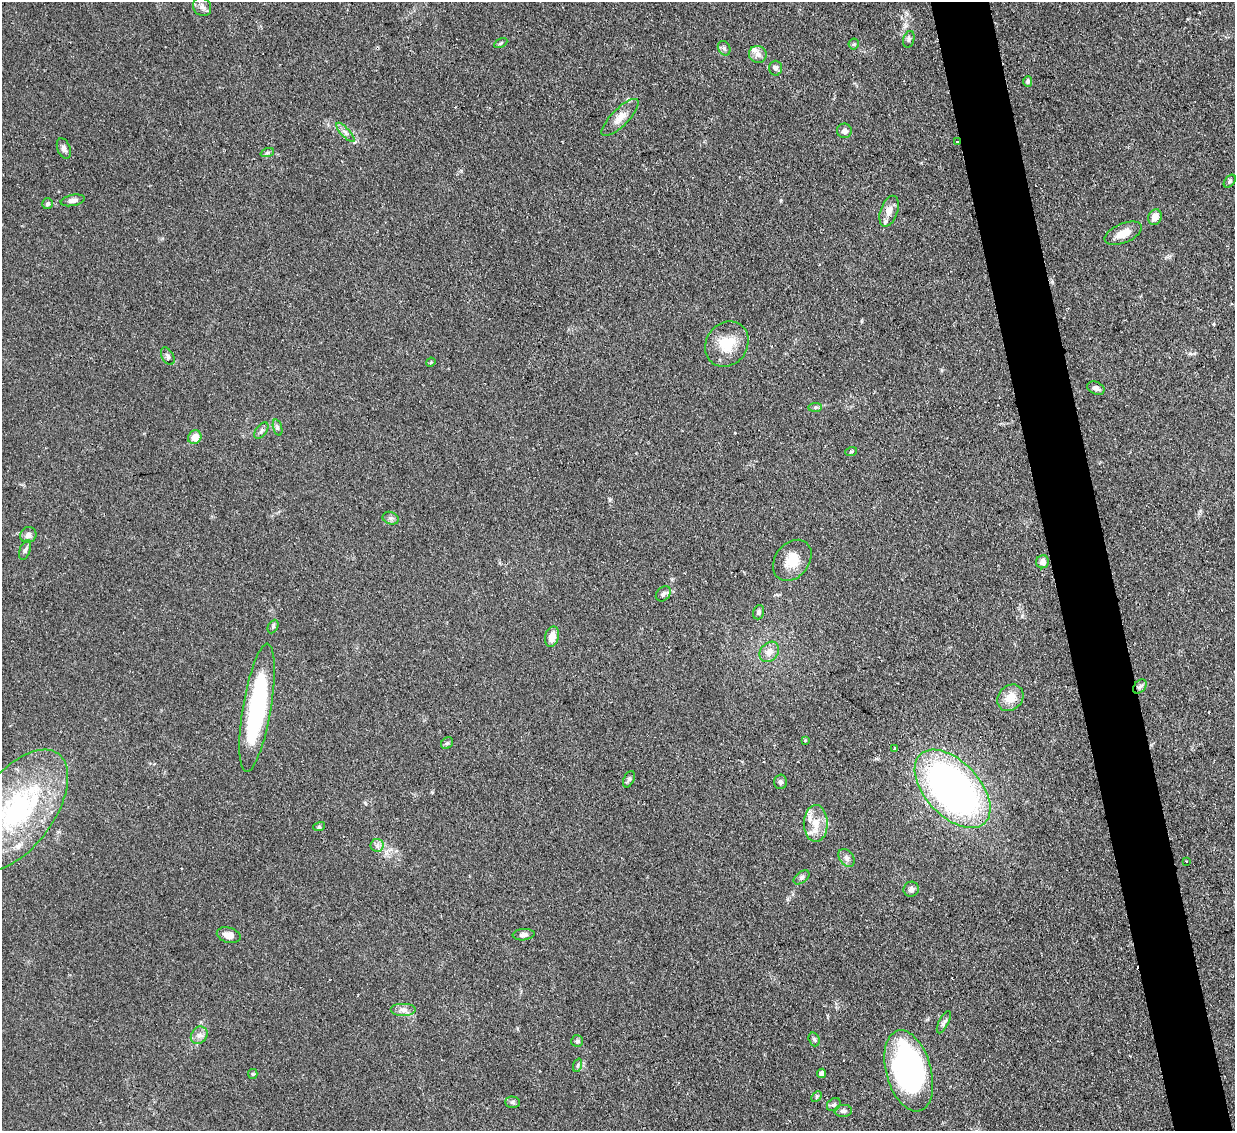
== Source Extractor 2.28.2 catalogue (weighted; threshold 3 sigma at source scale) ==
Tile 6 of 4 x 4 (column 2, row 2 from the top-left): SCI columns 1233-2465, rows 2514-3642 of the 4931 x 4910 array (HDU 1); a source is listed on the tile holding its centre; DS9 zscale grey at full resolution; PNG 1237 x 1133 px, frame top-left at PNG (2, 2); each listed source drawn as its Kron ellipse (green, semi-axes under 4 px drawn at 4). Shown black and unused: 5% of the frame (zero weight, under 2 of 3 exposures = <1% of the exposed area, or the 3 px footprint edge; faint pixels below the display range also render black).
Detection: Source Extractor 2.28.2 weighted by HDU 2 'WHT'; one run over the whole footprint, this tile lists its part. Background 0.0828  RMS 0.0061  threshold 0.0275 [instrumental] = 3 sigma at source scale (4.5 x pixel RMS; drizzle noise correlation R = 1.50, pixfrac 1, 0.05/0.05 arcsec/px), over >= 5 px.
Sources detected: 77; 1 cosmic-ray / hot-pixel residue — neither listed nor drawn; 5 inside a brighter listed object's ellipse — not listed separately; the other 71 listed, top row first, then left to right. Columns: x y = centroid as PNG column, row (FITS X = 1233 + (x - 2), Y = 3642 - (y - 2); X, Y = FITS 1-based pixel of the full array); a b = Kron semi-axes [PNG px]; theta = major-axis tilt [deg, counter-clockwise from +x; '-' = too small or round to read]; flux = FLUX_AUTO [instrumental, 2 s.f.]
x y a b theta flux
202 7 10 8 -49 2.9
909 39 8 5 72 1.4
501 43 7 4 28 0.79
854 44 5 5 - 0.86
724 48 7 6 - 1.6
758 54 9 8 - 3.1
775 68 7 6 - 1.9
1028 81 5 4 - 1.2
620 117 25 8 45 6.4
844 131 7 7 - 2.8
345 132 12 4 -47 2.2
957 142 3 3 - 0.51
64 148 11 6 -68 2.3
267 153 7 4 18 1.1
1230 181 7 4 51 1.1
73 200 12 5 12 3
48 204 5 5 - 1.2
889 211 16 8 71 4.5
1155 217 8 6 67 5.1
1123 233 20 9 23 7.9
727 344 24 20 54 17
168 356 9 6 -62 1.8
431 362 5 3 - 0.6
1096 388 9 6 -23 2.1
815 407 7 4 2 1.1
278 428 8 3 -71 1.1
261 431 9 5 52 1.6
195 437 7 6 - 6.9
851 452 6 3 19 0.67
391 518 8 6 -20 1.6
28 535 8 7 - 3.2
25 550 10 5 71 1.7
792 560 22 17 51 12
1043 562 6 6 - 3.1
663 594 8 6 45 1.7
759 612 7 5 72 1.4
273 627 7 5 63 1.1
552 637 10 7 75 5.2
769 652 11 8 51 4.8
1140 687 8 5 48 1.6
1010 698 14 12 46 9.3
257 708 65 14 80 89
805 740 4 4 - 0.59
447 743 6 5 - 1
895 748 3 3 - 1.5
629 779 9 5 64 1.5
780 782 7 6 - 1.3
953 789 47 27 -47 270
17 810 70 37 54 110
816 823 18 12 -89 9.9
319 827 6 4 17 0.8
377 845 7 6 - 2.1
846 858 10 7 -51 2.3
1186 861 3 3 - 0.73
802 877 9 5 38 1.6
911 889 8 7 - 2.5
229 935 12 7 -15 4.9
524 935 11 5 6 2.2
404 1010 13 6 0 3.3
944 1022 12 5 64 1.8
199 1035 9 7 52 3
814 1039 7 5 -71 1.2
577 1041 6 5 - 1.1
578 1065 7 4 71 0.99
909 1071 42 22 -74 160
822 1073 4 4 - 2.8
253 1074 5 4 - 0.78
817 1097 6 4 45 0.79
512 1102 7 5 -2 1.3
834 1104 7 6 - 1.4
843 1111 9 6 2 1.7
Overlapping masked pixels (flux is a lower limit): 1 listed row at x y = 957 142
Isophote crosses this tile's border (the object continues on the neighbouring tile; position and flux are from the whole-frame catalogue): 1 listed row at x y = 17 810